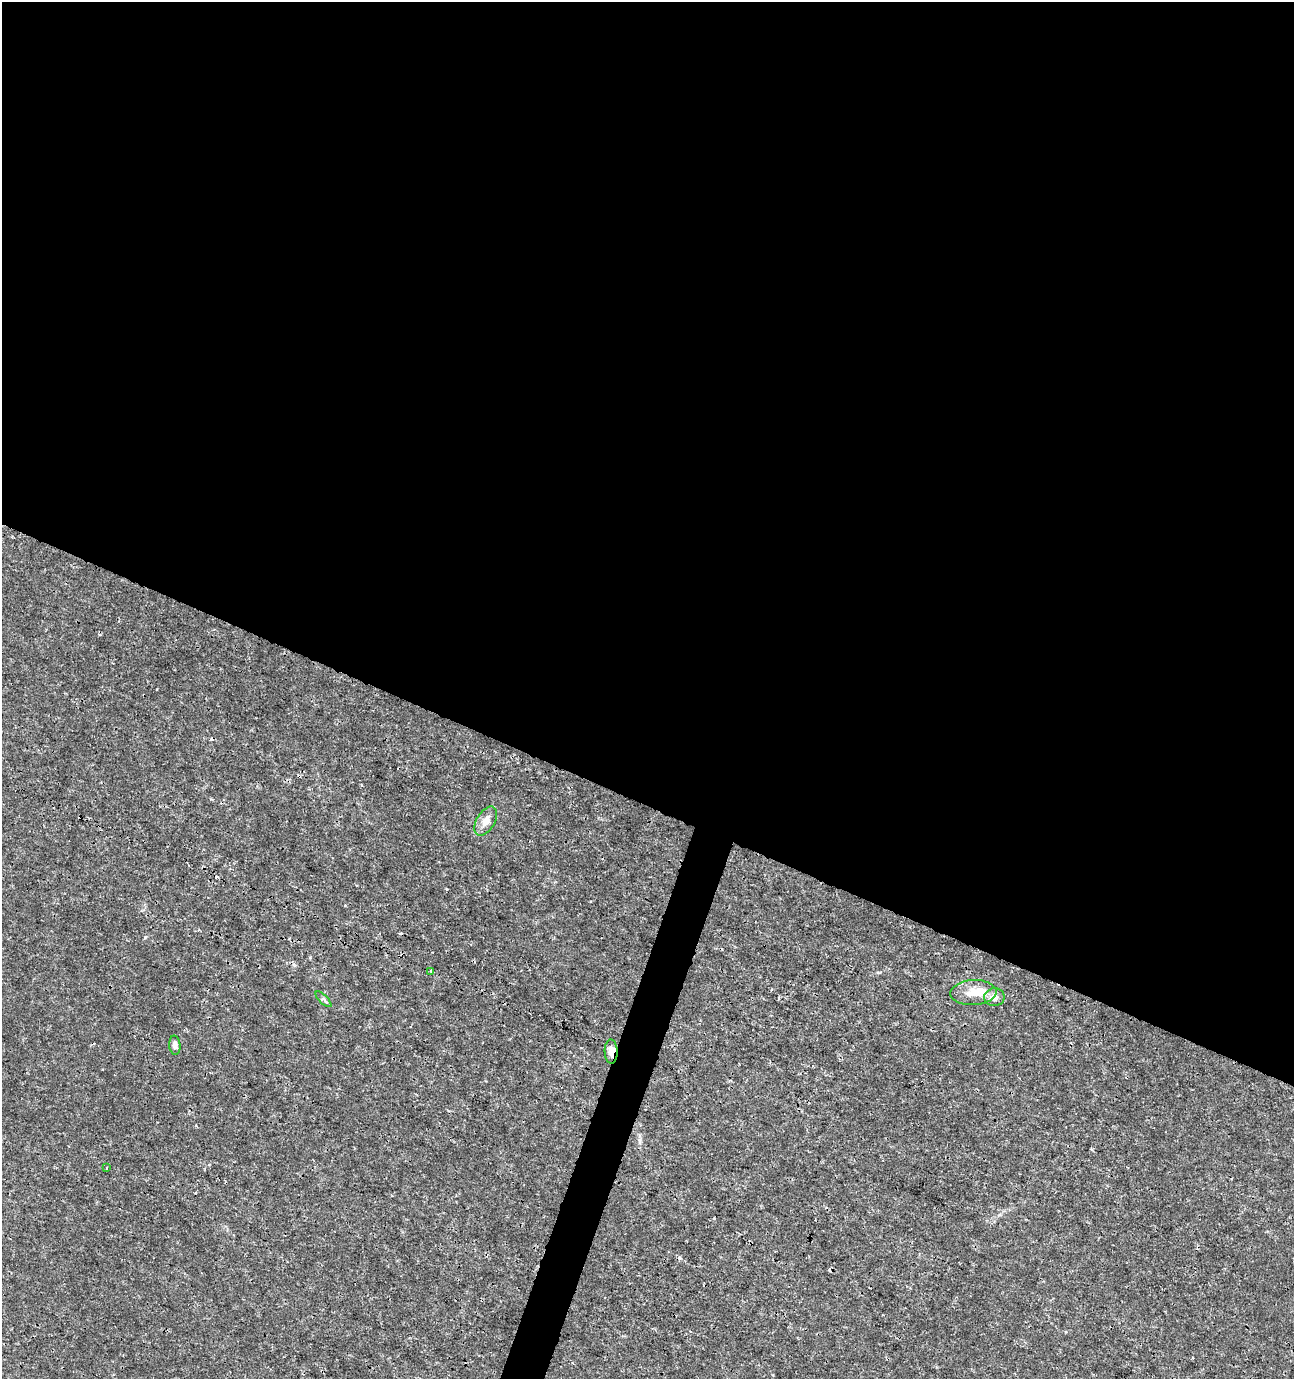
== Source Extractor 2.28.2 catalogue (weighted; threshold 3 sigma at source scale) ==
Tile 3 of 4 x 4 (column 3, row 1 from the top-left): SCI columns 2795-4086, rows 4140-5516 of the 5654 x 5517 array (HDU 1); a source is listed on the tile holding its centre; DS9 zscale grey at full resolution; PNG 1296 x 1381 px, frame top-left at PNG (2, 2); each listed source drawn as its Kron ellipse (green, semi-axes under 4 px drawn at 4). Shown black and unused: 60% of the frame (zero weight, under 3 of 4 exposures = <1% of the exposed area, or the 3 px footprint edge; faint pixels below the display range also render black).
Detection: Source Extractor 2.28.2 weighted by HDU 2 'WHT'; one run over the whole footprint, this tile lists its part. Background 0.0017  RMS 0.001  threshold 0.00448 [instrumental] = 3 sigma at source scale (4.5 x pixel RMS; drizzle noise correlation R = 1.50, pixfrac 1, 0.0396/0.0396 arcsec/px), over >= 5 px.
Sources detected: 13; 4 cosmic-ray / hot-pixel residue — neither listed nor drawn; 1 inside a brighter listed object's ellipse — not listed separately; the other 8 listed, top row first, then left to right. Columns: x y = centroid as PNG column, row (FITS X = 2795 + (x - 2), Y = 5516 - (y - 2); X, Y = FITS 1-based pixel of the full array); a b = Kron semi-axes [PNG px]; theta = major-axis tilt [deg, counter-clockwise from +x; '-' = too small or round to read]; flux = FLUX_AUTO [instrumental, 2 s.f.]
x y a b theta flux
486 821 16 9 59 0.98
431 971 3 3 - 0.2
973 993 23 12 3 1.6
994 997 10 9 - 0.72
323 999 10 4 -45 0.2
175 1045 9 5 -86 0.41
611 1052 12 6 -88 0.96
107 1168 4 2 - 0.074
Overlapping masked pixels (flux is a lower limit): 1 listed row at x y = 611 1052